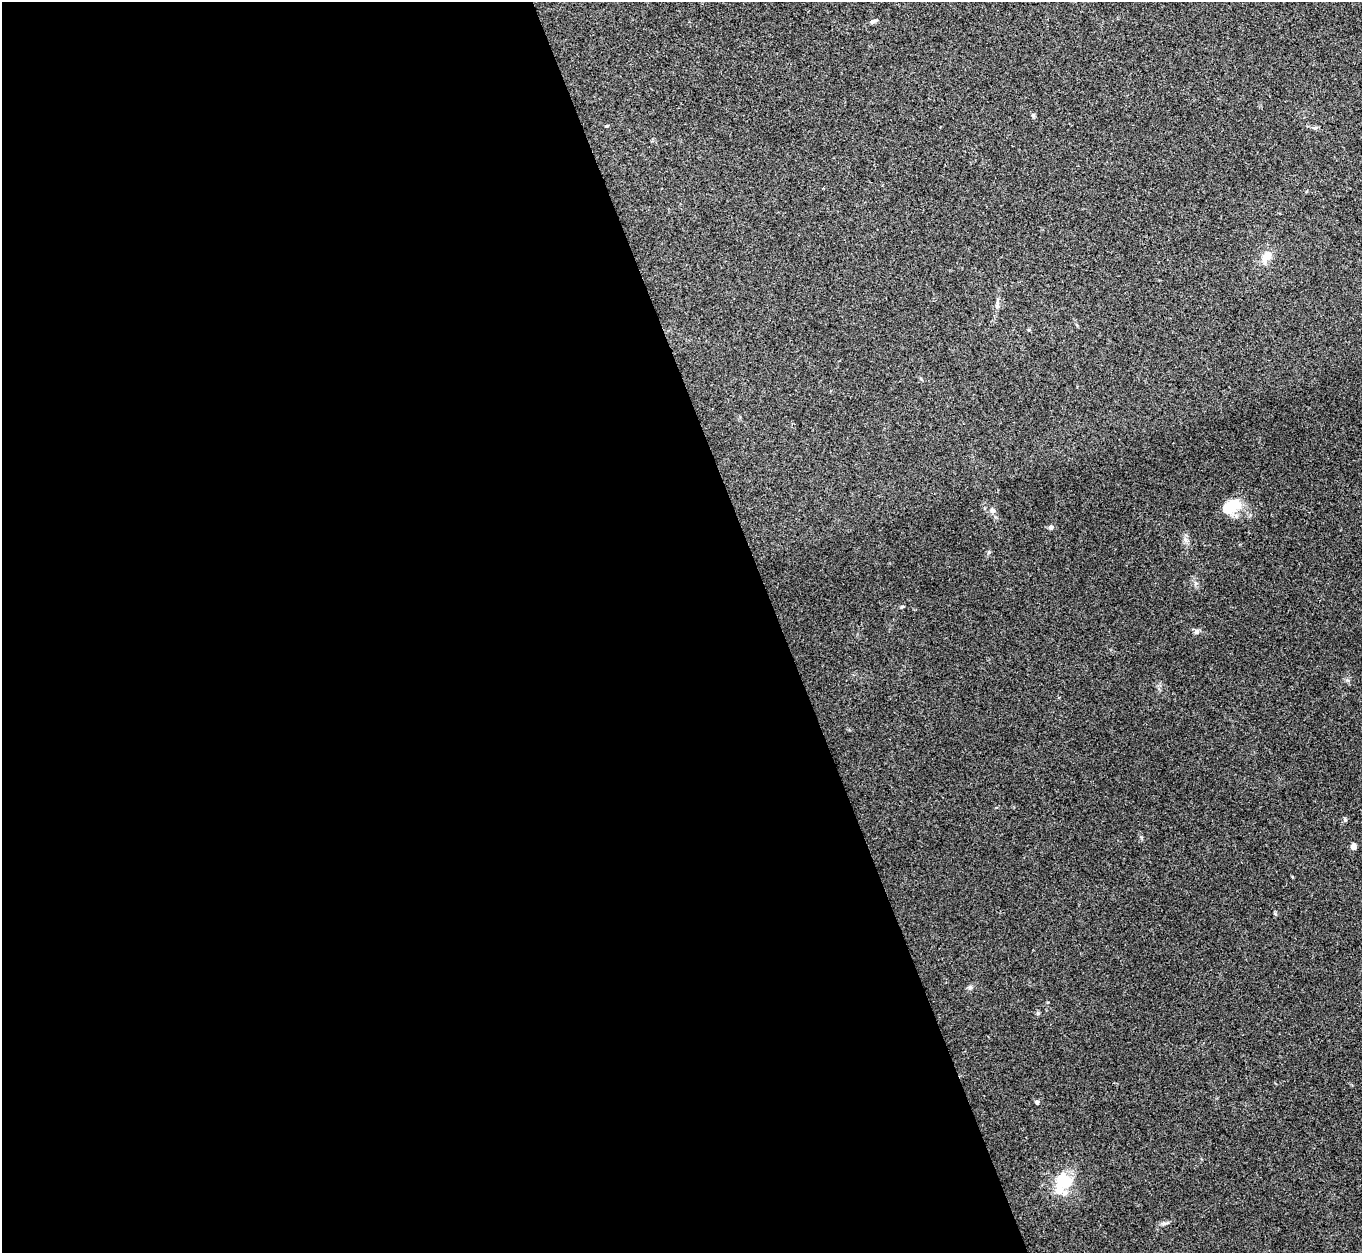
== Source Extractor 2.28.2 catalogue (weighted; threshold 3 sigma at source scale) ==
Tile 9 of 4 x 4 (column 1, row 3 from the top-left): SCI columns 2-1361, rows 1400-2650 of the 5443 x 5430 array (HDU 1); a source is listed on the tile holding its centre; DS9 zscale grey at full resolution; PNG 1364 x 1255 px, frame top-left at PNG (2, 2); no overlay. Shown black and unused: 57% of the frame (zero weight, under 3 of 4 exposures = <1% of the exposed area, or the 3 px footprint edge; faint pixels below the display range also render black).
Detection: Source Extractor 2.28.2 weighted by HDU 2 'WHT'; one run over the whole footprint, this tile lists its part. Background 0.0468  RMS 0.005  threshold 0.0226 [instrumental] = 3 sigma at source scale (4.5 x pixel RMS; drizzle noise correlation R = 1.50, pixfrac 1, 0.05/0.05 arcsec/px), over >= 5 px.
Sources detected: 18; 2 inside a brighter object's white glare — not listed; the other 16 listed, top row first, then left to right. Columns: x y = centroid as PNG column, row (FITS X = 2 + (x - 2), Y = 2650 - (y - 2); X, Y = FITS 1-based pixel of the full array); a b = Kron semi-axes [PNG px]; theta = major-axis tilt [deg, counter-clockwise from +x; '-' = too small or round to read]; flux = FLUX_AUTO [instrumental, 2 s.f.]
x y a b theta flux
873 21 9 5 22 1.1
1033 115 7 4 -46 0.73
606 126 4 3 - 0.45
1266 256 14 9 44 5
997 304 15 4 88 1.7
1234 504 19 16 -42 8.7
992 510 6 6 - 1.6
1051 527 6 5 - 1.2
1186 540 7 4 -71 1.3
902 607 5 4 - 0.59
1197 632 6 6 - 1.4
1345 820 6 4 -44 0.63
1353 846 7 6 - 2
970 987 6 6 - 1
1037 1102 4 4 - 1.4
1065 1181 28 21 -52 15
Unlisted compact peaks at least as high as the median listed source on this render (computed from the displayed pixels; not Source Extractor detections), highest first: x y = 1038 1013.